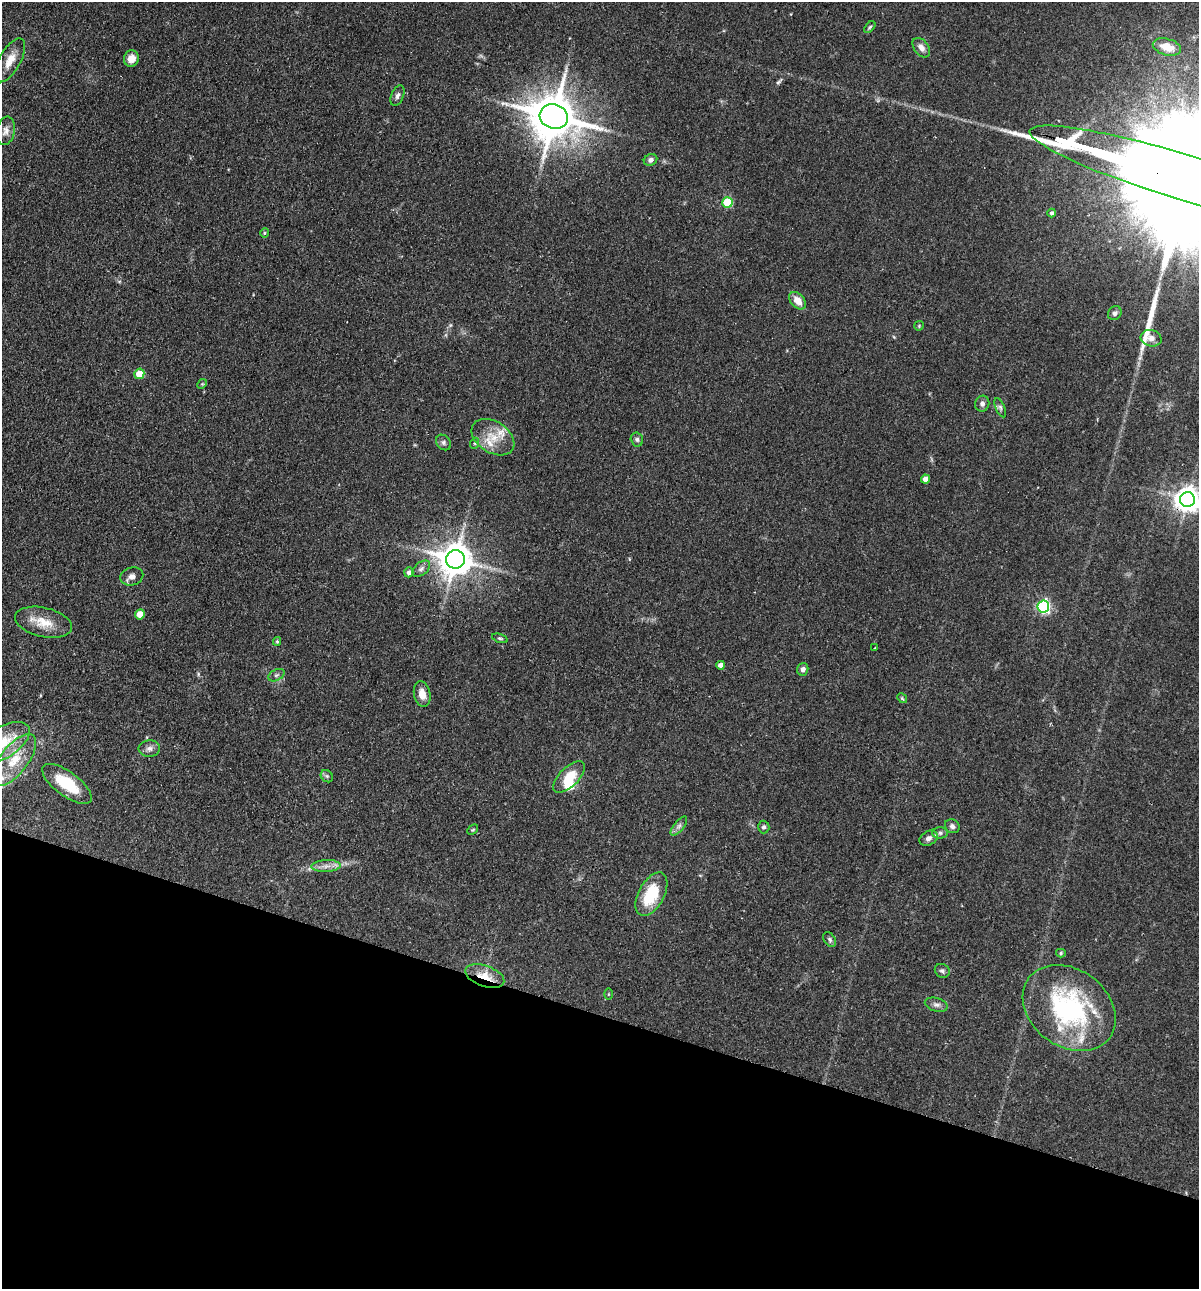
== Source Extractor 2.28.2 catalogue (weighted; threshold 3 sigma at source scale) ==
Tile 15 of 4 x 4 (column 3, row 4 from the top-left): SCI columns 2702-3898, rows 19-1305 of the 5280 x 5184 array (HDU 1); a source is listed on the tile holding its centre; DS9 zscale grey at full resolution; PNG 1201 x 1291 px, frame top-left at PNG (2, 2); each listed source drawn as its Kron ellipse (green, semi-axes under 4 px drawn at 4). Shown black and unused: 21% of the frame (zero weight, under 2 of 3 exposures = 3% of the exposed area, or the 3 px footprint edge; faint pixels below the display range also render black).
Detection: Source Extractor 2.28.2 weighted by HDU 2 'WHT'; one run over the whole footprint, this tile lists its part. Background 0.0824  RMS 0.0058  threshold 0.0261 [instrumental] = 3 sigma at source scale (4.5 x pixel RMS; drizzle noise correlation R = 1.50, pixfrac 1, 0.05/0.05 arcsec/px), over >= 5 px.
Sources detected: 69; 1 inside a brighter object's white glare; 2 long thin detections or spike segments (spike, bleed or trail) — neither listed nor drawn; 3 inside a brighter listed object's ellipse — not listed separately; the other 63 listed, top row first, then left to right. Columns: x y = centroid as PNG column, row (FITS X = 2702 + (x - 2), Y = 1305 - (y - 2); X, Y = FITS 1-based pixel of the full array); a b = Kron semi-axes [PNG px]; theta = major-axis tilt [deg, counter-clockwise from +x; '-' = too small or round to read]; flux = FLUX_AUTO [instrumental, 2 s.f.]
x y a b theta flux
870 27 7 4 48 0.89
1167 47 14 8 -15 8.3
921 48 11 7 -53 3.5
131 59 8 7 - 5.3
10 60 24 10 61 8.1
398 96 11 6 66 2
554 117 14 12 -17 2600
6 131 14 9 79 3.3
650 160 7 5 24 1.8
1183 177 160 23 -17 85000
727 202 5 5 - 30
1052 213 4 4 - 1.2
265 233 5 4 - 0.69
798 301 10 7 -48 6.3
1115 313 7 6 - 1.7
919 326 5 4 - 0.6
1151 338 10 8 -15 3.2
139 374 5 5 - 11
202 384 5 4 - 0.64
982 404 8 7 - 2
1000 408 10 4 -66 1.4
493 437 23 15 -33 13
637 439 7 6 - 1.4
443 442 8 6 -48 1.6
475 443 5 3 - 0.79
925 479 4 4 - 5
1187 499 7 7 - 600
455 559 9 9 - 1200
421 569 10 6 38 2.1
409 572 5 4 - 2.3
132 576 11 9 14 3
1043 607 6 6 - 100
140 614 5 4 - 8.3
44 622 29 14 -13 12
500 638 8 4 -18 0.98
277 641 4 4 - 0.62
875 648 3 2 - 0.54
721 665 4 4 - 3.8
803 669 6 5 - 2.4
276 675 9 5 27 1.4
422 694 13 8 -79 5.7
902 698 5 4 - 0.63
3 743 30 15 32 18
149 748 11 8 4 2.8
14 760 31 14 52 17
327 776 7 5 -45 1.3
569 777 20 9 44 12
67 784 29 12 -36 20
679 826 11 5 51 2
952 826 8 6 -34 1.8
764 827 6 6 - 1.3
473 830 6 3 44 0.7
940 833 8 5 1 1.4
929 838 9 7 28 2.2
326 866 14 6 2 3.5
651 894 24 12 62 24
830 939 8 5 -53 1.4
1061 953 5 4 - 0.7
942 971 8 6 -32 1.6
485 976 20 10 -19 11
608 994 6 4 89 0.55
936 1005 12 6 -16 2.3
1069 1008 50 38 -37 91
Overlapping masked pixels (flux is a lower limit): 4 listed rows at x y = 1183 177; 1187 499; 485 976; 1069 1008
Isophote crosses this tile's border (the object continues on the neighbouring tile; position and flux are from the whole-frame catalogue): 3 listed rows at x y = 1183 177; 1187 499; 3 743